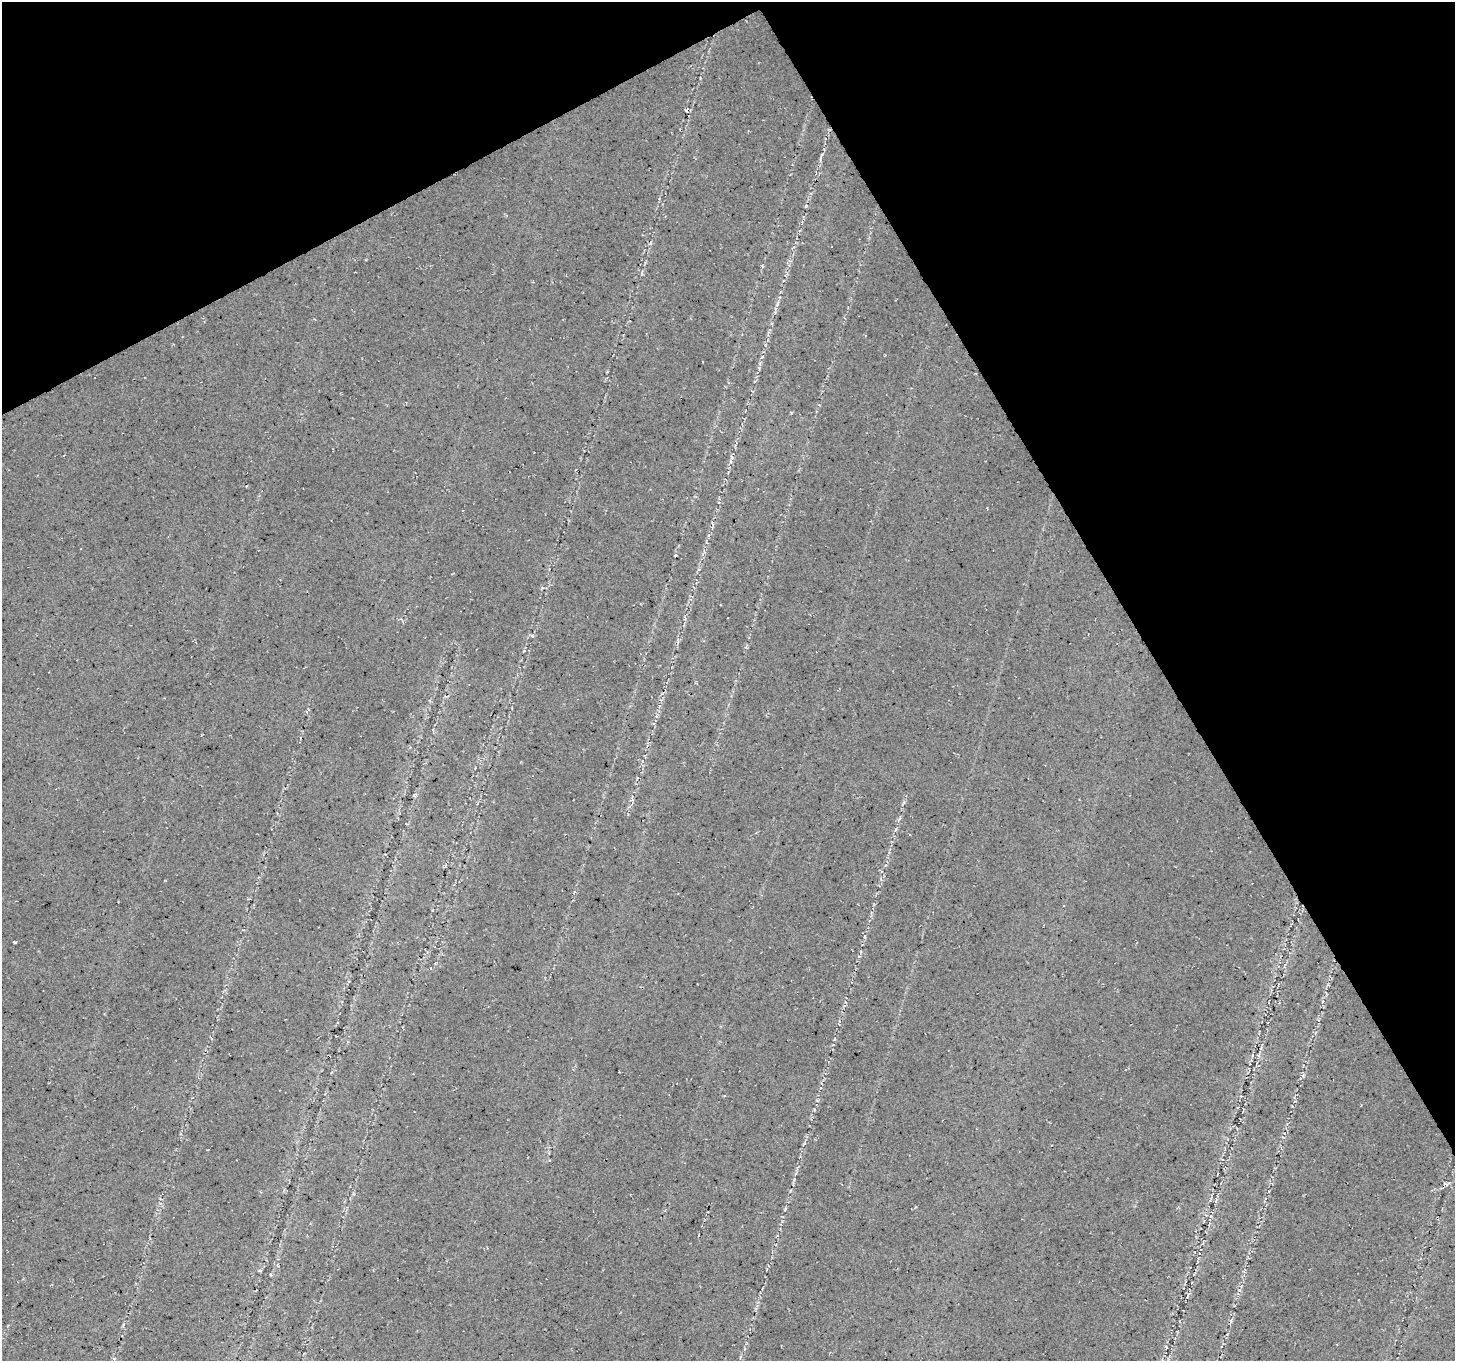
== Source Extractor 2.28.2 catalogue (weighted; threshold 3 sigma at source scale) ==
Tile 3 of 4 x 4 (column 3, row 1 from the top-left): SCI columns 2912-4364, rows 4245-5603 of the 5818 x 5711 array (HDU 1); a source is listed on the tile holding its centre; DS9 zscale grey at full resolution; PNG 1457 x 1363 px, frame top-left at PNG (2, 2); no overlay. Shown black and unused: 28% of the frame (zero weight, under 3 of 4 exposures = <1% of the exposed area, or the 3 px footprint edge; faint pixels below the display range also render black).
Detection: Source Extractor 2.28.2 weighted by HDU 2 'WHT'; one run over the whole footprint, this tile lists its part. Background 0.0283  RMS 0.0083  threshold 0.0375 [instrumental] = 3 sigma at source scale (4.5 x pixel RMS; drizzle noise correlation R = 1.50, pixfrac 1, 0.0396/0.0396 arcsec/px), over >= 5 px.
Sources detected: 3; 1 cosmic-ray / hot-pixel residue — not listed; the other 2 listed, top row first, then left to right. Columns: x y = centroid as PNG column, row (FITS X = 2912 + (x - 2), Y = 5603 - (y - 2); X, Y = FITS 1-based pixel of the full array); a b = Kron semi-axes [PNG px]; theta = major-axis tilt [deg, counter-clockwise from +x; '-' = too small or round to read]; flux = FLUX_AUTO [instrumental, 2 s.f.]
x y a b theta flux
777 303 10 4 69 2.6
1259 1055 7 4 71 1.7